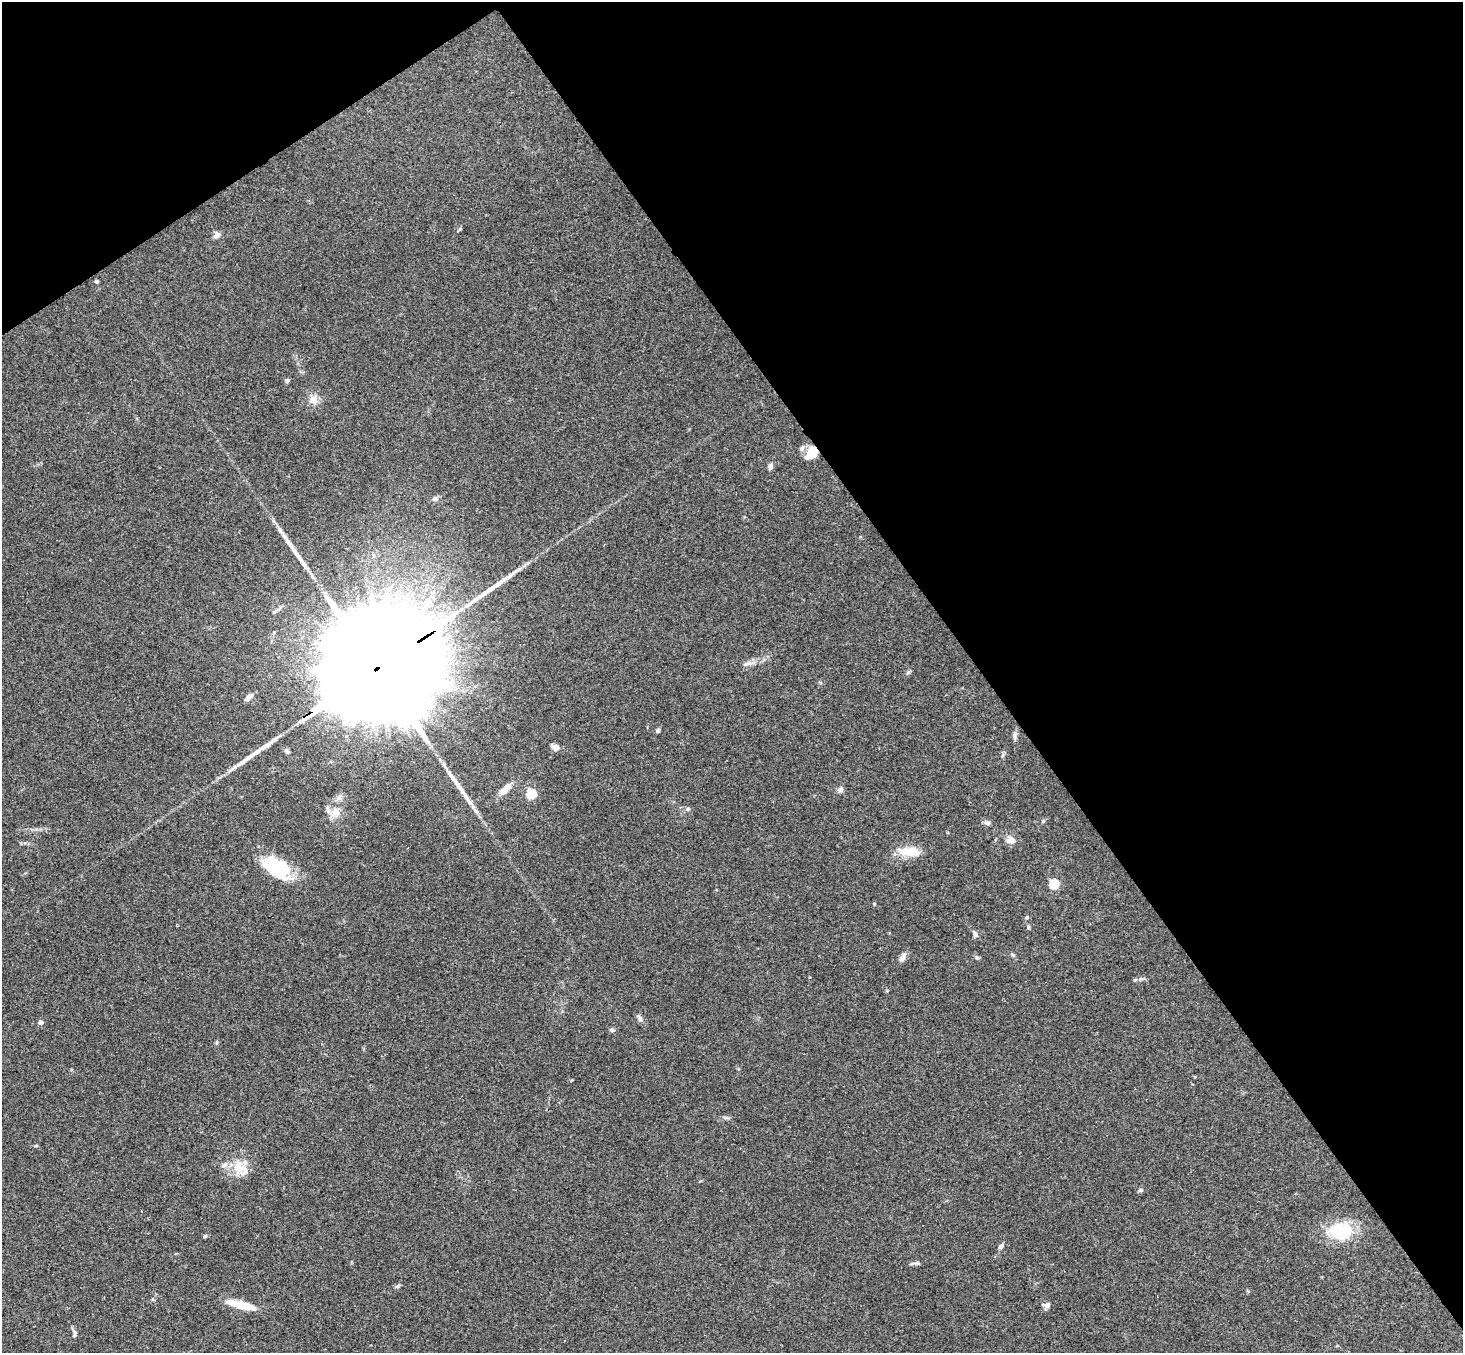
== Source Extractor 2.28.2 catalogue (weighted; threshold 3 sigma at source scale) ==
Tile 3 of 4 x 4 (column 3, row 1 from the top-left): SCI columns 2975-4435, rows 4383-5733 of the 5945 x 5927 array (HDU 1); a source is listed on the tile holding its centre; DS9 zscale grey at full resolution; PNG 1465 x 1355 px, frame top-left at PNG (2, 2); no overlay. Shown black and unused: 37% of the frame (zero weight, under 3 of 4 exposures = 6% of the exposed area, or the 3 px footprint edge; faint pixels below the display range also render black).
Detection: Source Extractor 2.28.2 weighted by HDU 2 'WHT'; one run over the whole footprint, this tile lists its part. Background 0.199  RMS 0.0081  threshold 0.0365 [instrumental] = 3 sigma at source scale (4.5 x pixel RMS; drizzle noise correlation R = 1.50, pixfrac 1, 0.05/0.05 arcsec/px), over >= 5 px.
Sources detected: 51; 3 long thin detections or spike segments (spike, bleed or trail) — not listed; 2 inside a brighter listed object's ellipse — not listed separately; the other 46 listed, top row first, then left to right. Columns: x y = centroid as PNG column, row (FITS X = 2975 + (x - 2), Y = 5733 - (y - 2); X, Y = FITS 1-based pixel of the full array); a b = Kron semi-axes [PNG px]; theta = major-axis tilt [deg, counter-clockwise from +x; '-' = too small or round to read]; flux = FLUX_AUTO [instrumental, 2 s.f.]
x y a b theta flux
216 235 11 6 41 2.9
96 281 5 4 - 1.2
287 380 6 5 - 1.4
313 399 13 10 -84 6
802 448 7 6 - 2.3
812 452 14 9 55 19
770 466 9 6 85 2.6
435 499 7 7 - 2.1
290 545 29 6 -55 10
747 664 14 6 17 3.8
374 670 90 23 33 67000
908 672 7 4 71 1.3
249 697 10 5 46 4.3
658 730 6 5 - 1.5
1014 736 11 4 -90 2.4
555 747 7 6 - 5.1
505 789 21 8 44 7.8
840 790 7 6 - 3
531 793 5 5 - 45
688 809 6 5 - 1.6
335 812 13 12 - 8.6
987 823 8 6 -16 2.1
1010 840 13 9 2 5.1
909 852 28 10 -4 16
277 868 35 20 -34 38
1054 884 5 5 - 41
1027 917 5 4 - 1.3
1028 927 6 4 -63 1.2
975 934 9 6 -56 2.5
1013 955 7 4 -31 1.3
977 957 7 5 -25 1.5
902 958 12 6 60 3.9
640 1018 11 5 -66 2.3
41 1022 5 4 - 3.7
612 1030 6 5 - 1.6
217 1042 6 3 71 1
239 1167 19 15 79 16
1140 1190 6 5 - 1.4
1340 1231 35 21 3 33
205 1236 5 4 - 1.1
1001 1246 7 5 50 2.1
914 1263 17 2 6 1.8
398 1286 8 4 27 1.4
241 1305 37 8 -14 17
1047 1305 10 6 -7 2.9
74 1334 11 5 84 2
Overlapping masked pixels (flux is a lower limit): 2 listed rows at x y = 812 452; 374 670
Unlisted compact peaks at least as high as the median listed source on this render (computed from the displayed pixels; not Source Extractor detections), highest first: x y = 1043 821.